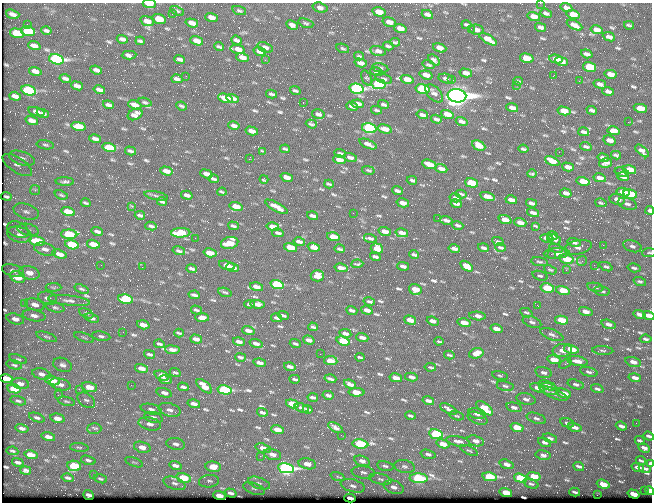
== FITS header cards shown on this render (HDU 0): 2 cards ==
NAXIS1  =                  650 / Width of table row in bytes
NAXIS2  =                  500 / Number of rows in table

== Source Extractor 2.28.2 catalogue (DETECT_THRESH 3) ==
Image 650 x 500 px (HDU 0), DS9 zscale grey, 1 PNG px = 1 image px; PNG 654 x 504 px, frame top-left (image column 1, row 500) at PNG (2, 3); each listed source drawn as its Kron ellipse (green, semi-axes under 4 px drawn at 4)
Background 359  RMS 1.4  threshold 4.31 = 3 sigma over >= 5 px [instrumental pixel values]
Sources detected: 691; of the 691, the 500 brightest by FLUX_AUTO listed and drawn (191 fainter detections omitted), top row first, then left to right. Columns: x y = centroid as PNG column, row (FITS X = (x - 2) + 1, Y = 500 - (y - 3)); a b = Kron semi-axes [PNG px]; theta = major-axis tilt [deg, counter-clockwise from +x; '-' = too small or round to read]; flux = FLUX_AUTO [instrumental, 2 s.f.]
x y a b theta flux
540 3 2 2 - 380
149 4 6 3 -5 2000
320 8 7 5 -17 380
566 8 6 4 -18 370
177 11 7 4 -24 160
239 11 7 4 -18 190
379 12 7 4 -15 1300
546 13 6 3 -21 230
13 14 7 3 -18 340
172 14 2 2 - 440
427 14 6 4 -27 320
573 14 7 4 -14 1400
534 16 6 4 -15 760
211 17 6 4 -19 590
159 19 7 4 -17 2600
147 21 7 4 -18 900
389 22 7 4 -18 610
192 23 6 4 -16 660
306 23 8 4 -19 160
27 24 2 2 - 130
292 25 6 4 -26 440
466 25 5 3 - 170
575 25 8 4 -27 530
629 25 5 3 - 160
541 27 6 3 -15 250
400 29 6 4 -18 850
471 29 2 2 - 160
476 30 7 5 -13 490
597 30 6 4 -15 630
28 31 7 5 -14 4700
46 31 5 3 - 180
17 33 7 4 -16 3400
609 37 6 4 -23 340
122 39 6 3 -18 270
488 39 10 4 -31 1000
236 40 5 3 - 220
140 41 5 3 - 180
197 41 6 4 -18 810
395 42 5 3 - 160
34 46 6 4 -19 470
388 46 5 3 - 170
219 47 5 3 - 160
265 47 8 5 -21 360
343 48 6 3 -24 130
440 48 7 4 -20 830
238 49 7 4 -11 950
260 51 6 4 -16 790
378 51 8 5 -12 380
587 54 6 3 -18 280
129 55 7 4 2 330
359 56 5 3 - 130
243 57 6 4 -17 730
527 58 7 4 -14 2900
56 59 8 5 -14 27000
180 59 5 3 - 270
556 59 7 4 -11 560
265 60 2 2 - 230
434 60 7 3 -41 250
562 61 6 3 -12 420
361 63 6 4 -14 510
428 65 6 3 -19 170
590 67 7 4 -14 4700
380 68 8 4 -12 190
96 70 6 3 -20 310
35 71 6 4 -15 510
376 72 6 3 -16 160
466 73 6 4 -13 620
610 74 6 4 -12 790
426 75 6 4 -17 670
186 76 2 2 - 230
553 76 3 2 - 130
65 78 6 3 -15 250
367 78 8 5 -64 160
446 78 7 4 -14 290
177 79 6 3 -15 280
384 79 8 4 -19 210
407 79 6 4 -15 1200
451 80 2 2 - 1000
518 81 5 2 - 130
579 81 2 2 - 160
378 84 7 5 -8 9300
600 84 6 4 -14 340
516 85 2 2 - 290
77 86 6 4 -20 430
357 89 7 5 -13 23000
423 89 7 4 -15 11000
28 90 7 5 -15 13000
99 90 6 3 -15 340
295 91 5 3 - 160
608 91 6 3 -16 330
434 93 11 6 -46 400
271 94 5 3 - 170
15 96 6 3 -19 440
457 96 9 6 -9 120000
226 98 8 4 -18 2000
233 98 6 3 -16 430
145 102 7 4 -19 140
303 103 3 2 - 570
358 104 6 4 -7 520
384 104 6 3 -16 240
108 105 6 3 -21 300
135 105 7 4 -20 650
181 106 5 2 - 140
352 106 6 3 -20 400
512 108 6 4 -17 510
640 108 7 4 -11 1800
377 110 5 3 - 150
592 110 5 3 - 200
564 111 6 4 -13 1400
36 112 8 4 -15 410
43 113 6 2 -23 210
135 114 8 5 26 510
318 114 6 5 - 300
447 114 6 4 -17 1400
422 115 6 3 -16 350
436 119 5 3 - 230
32 120 6 4 -18 650
462 121 6 3 -19 310
628 122 2 2 - 330
311 124 6 3 -19 180
79 126 7 4 -12 1900
234 126 6 3 -12 310
369 128 7 4 -14 21000
385 129 7 4 -14 740
252 131 6 4 -14 600
613 131 6 4 -14 1400
584 132 5 3 - 250
95 139 6 3 -13 320
610 140 6 4 -29 630
368 144 9 3 -23 520
45 145 9 4 -10 190
479 146 7 4 -26 1200
586 147 6 3 -17 170
109 148 7 4 -15 3500
285 149 5 2 - 140
523 149 5 3 - 140
130 151 5 3 - 190
642 151 8 4 -42 460
262 152 4 3 - 130
559 152 2 2 - 340
340 154 6 3 -18 280
616 155 5 3 - 150
350 157 7 4 -15 310
22 158 13 6 -18 530
603 158 6 3 -12 270
249 159 3 2 - 1300
339 160 6 4 -17 980
552 161 7 4 -27 1400
606 163 7 4 14 280
429 164 7 4 -19 1100
17 165 17 7 -33 640
568 167 6 3 -15 610
441 169 6 4 -19 570
368 170 6 3 -15 140
630 170 7 4 -13 1300
166 171 6 4 -15 690
622 172 7 4 -17 380
206 174 6 4 -19 430
532 174 4 2 - 130
287 177 6 4 -18 650
623 177 6 4 -16 380
600 178 6 4 -12 680
213 179 5 3 - 180
264 179 4 4 - 140
412 180 5 3 - 270
583 181 6 4 -14 2000
65 182 9 3 -1 220
472 183 7 4 -15 3500
329 184 5 2 - 140
35 190 5 5 - 210
397 191 5 3 - 210
222 192 4 2 - 130
623 192 6 4 -13 2300
566 193 6 3 -16 370
461 194 5 2 - 160
630 194 7 4 -12 2600
61 195 7 3 -19 130
187 195 6 3 -15 380
6 196 5 3 - 140
156 196 12 3 -12 150
488 196 8 4 -15 970
455 198 6 3 -15 290
617 199 8 5 -10 700
511 200 6 3 -15 570
162 202 5 3 - 150
86 203 5 2 - 140
403 203 6 4 -14 660
456 203 5 3 - 280
531 203 5 3 - 220
601 203 6 3 -15 130
627 204 10 5 -18 390
132 206 3 2 - 260
236 206 6 4 -16 1600
277 207 13 4 -29 750
650 210 4 4 - 500
26 212 13 7 -18 510
68 212 7 4 -15 2600
353 213 2 2 - 190
533 213 6 3 -17 340
140 215 5 3 - 190
312 216 5 3 - 290
438 218 2 2 - 150
446 220 6 3 -15 300
505 220 7 4 -18 1100
520 223 6 4 -18 590
458 225 6 3 -19 170
151 226 6 3 -8 210
233 226 5 3 - 180
536 226 4 2 - 140
273 227 6 4 -14 960
18 230 11 7 -25 460
28 230 11 6 -12 330
97 231 6 3 -16 270
385 231 6 4 -19 760
181 233 9 5 3 2900
278 233 6 3 -12 210
402 233 6 4 -14 630
69 234 8 5 -4 6800
20 235 13 7 -15 670
552 235 6 3 -13 280
333 237 6 4 -15 1800
195 238 2 2 - 280
370 238 6 3 -14 210
547 238 6 4 -8 650
554 239 7 4 -24 450
37 241 8 4 -11 3700
498 241 6 3 -25 230
299 242 6 3 -12 330
574 242 6 3 -14 290
230 243 9 6 14 1800
93 244 7 4 -16 1700
72 245 7 4 -15 4600
603 245 2 2 - 470
632 246 9 5 -18 300
291 247 6 4 -15 2100
314 247 6 4 -17 830
501 247 5 3 - 150
578 247 14 7 11 440
454 248 6 3 -12 340
483 248 5 3 - 220
556 248 7 4 -14 140
45 249 11 6 -16 520
339 249 5 3 - 170
377 249 6 5 - 1100
179 251 6 3 -16 190
210 253 7 4 -15 1400
557 253 13 5 3 590
649 253 7 3 4 130
60 254 7 4 -16 640
551 254 2 2 - 1100
414 255 5 3 - 160
375 257 5 3 - 190
566 259 7 4 -12 2400
582 261 5 5 - 170
539 262 9 4 -10 180
357 264 6 2 4 140
101 265 2 2 - 310
227 265 8 4 -16 820
594 265 2 2 - 150
403 266 6 3 -14 270
467 266 7 4 -34 790
142 267 2 2 - 210
606 267 7 4 -23 180
192 268 5 3 - 230
232 268 6 3 -17 490
341 268 6 3 -12 620
634 268 6 3 -15 200
550 270 6 4 -24 150
566 270 4 4 - 150
13 271 11 6 -16 480
29 273 10 6 -14 970
317 276 7 5 -1 790
540 276 8 4 -18 200
18 277 8 5 -20 2900
640 281 6 4 -18 170
277 284 7 4 -15 8500
53 287 8 4 -1 150
256 287 6 4 -15 660
596 287 8 4 -11 180
547 288 7 4 -14 4400
82 289 7 3 -20 130
415 290 6 5 - 1400
563 290 7 4 -14 2400
602 291 8 4 -11 190
225 292 7 3 -17 130
194 295 5 3 - 220
47 298 10 6 -13 370
126 299 7 4 -10 5200
69 301 21 5 -7 460
369 301 5 3 - 170
24 303 3 3 - 160
250 304 5 3 - 170
257 304 7 4 -6 450
35 305 10 6 -15 600
538 306 3 2 - 480
55 307 9 4 -13 210
196 310 5 3 - 170
352 310 6 3 -20 250
367 310 6 3 -18 540
586 312 7 4 -18 660
86 313 7 4 -27 170
526 313 6 4 -26 170
639 314 6 3 -15 460
34 315 11 5 -10 490
283 315 5 3 - 160
649 315 6 4 -19 810
477 316 8 3 -6 440
202 317 7 4 -3 470
92 318 7 4 -19 270
277 318 5 3 - 200
15 319 9 5 -14 540
410 320 6 3 -17 850
561 320 7 4 -15 3200
433 321 6 3 -22 470
532 322 9 5 -19 320
464 323 6 4 -16 1100
608 324 7 4 -16 460
143 325 6 4 -17 800
313 327 5 3 - 170
496 329 6 3 -17 590
248 331 6 3 -16 500
123 332 2 2 - 400
179 333 5 2 - 130
345 333 6 3 -9 380
552 335 12 5 -20 370
101 336 9 4 -10 230
47 337 11 3 -18 180
84 337 10 2 -18 150
362 338 6 3 -17 410
196 339 6 3 -16 420
646 339 6 3 -7 180
309 340 6 3 -17 380
343 341 7 4 -18 3800
439 341 5 2 - 140
239 342 6 3 -16 410
256 343 6 3 -16 420
159 344 5 3 - 170
295 344 5 2 - 140
571 349 7 4 -13 1700
172 350 7 4 -6 460
562 350 10 6 6 860
603 350 10 3 -4 170
476 353 7 5 16 870
149 354 5 3 - 170
320 354 2 2 - 140
449 355 5 2 - 130
240 357 5 3 - 180
360 357 5 2 - 130
18 359 9 4 -17 170
554 360 7 4 -15 1600
331 361 7 4 -8 1500
577 361 10 5 -10 770
633 362 8 4 -16 620
260 363 6 3 -18 430
565 364 7 4 32 160
14 365 8 4 -14 190
63 365 10 6 -22 430
290 367 6 3 -15 400
430 367 6 2 -10 130
142 368 7 4 -17 750
175 372 5 3 - 150
543 372 8 5 -15 330
589 372 9 4 -15 250
41 374 9 5 -15 440
162 376 7 4 -23 620
500 376 8 4 -12 150
411 377 6 3 -12 320
396 378 6 4 -11 1000
635 378 6 3 -16 550
6 379 6 4 -14 2900
295 379 5 2 - 170
330 379 6 3 -17 250
52 380 8 4 -15 1600
165 380 6 3 -7 390
20 384 9 5 -12 590
60 384 10 5 -14 510
350 384 6 3 -21 480
576 384 8 4 -16 270
131 385 3 2 - 190
547 385 9 4 -17 370
204 386 9 4 -41 1200
505 386 8 5 -11 230
89 387 8 5 -14 1500
183 387 5 3 - 220
538 388 8 4 -15 610
14 389 7 4 -13 1900
79 389 3 2 - 170
549 389 10 5 -18 450
597 389 6 3 -20 190
224 390 7 4 -13 11000
356 392 8 4 -2 1500
164 393 8 4 -16 380
554 393 14 4 -23 410
564 393 7 4 -18 1200
58 395 2 2 - 250
328 395 5 3 - 240
313 397 5 3 - 210
526 399 10 5 -13 380
86 400 10 6 -37 290
18 401 8 4 -15 200
66 401 9 4 -14 170
428 401 6 3 -15 330
194 404 6 3 -15 460
292 404 6 4 -16 2900
514 407 8 4 -13 390
302 408 7 3 -17 250
485 408 10 4 -37 2800
151 409 10 5 -13 360
308 409 5 2 - 150
448 409 9 3 -28 360
169 410 11 6 -16 530
262 412 5 3 - 200
477 414 9 5 -13 420
410 416 5 2 - 140
457 416 7 3 -15 130
153 417 9 5 -15 340
37 418 8 4 -19 250
57 418 7 4 -12 770
478 418 10 5 -21 300
536 418 10 5 -18 300
567 423 7 4 -14 190
636 423 2 2 - 170
150 424 11 6 -13 550
621 426 6 3 -20 320
517 427 7 4 -15 2000
575 427 7 4 -15 450
22 428 7 4 -13 300
336 428 8 4 -30 410
94 429 7 5 2 330
277 430 6 4 -16 1200
436 434 7 5 -10 6200
341 435 3 2 - 130
649 436 5 3 - 270
48 437 7 4 -14 680
550 438 7 4 -19 330
640 440 5 3 - 160
458 441 12 5 -11 510
476 441 8 5 -15 520
544 442 7 4 -20 260
176 444 9 6 -12 400
360 444 8 4 -8 8600
443 444 7 4 -17 1400
79 447 9 3 -6 150
142 447 8 5 -16 900
263 448 8 4 -16 880
644 448 6 4 -29 460
12 451 6 3 -11 150
469 451 9 4 -23 170
273 454 9 5 -16 720
428 454 8 4 -15 300
31 455 7 4 -13 1400
543 455 7 4 -12 380
260 456 2 2 - 660
88 460 7 4 -15 220
362 461 8 5 -16 480
641 461 5 3 - 140
18 462 6 3 -13 300
134 462 9 3 -20 130
307 464 9 5 -13 960
507 464 7 4 -17 580
650 464 4 3 - 670
74 466 7 5 -11 4300
176 466 6 4 -16 610
385 466 8 4 -10 240
404 466 10 6 -11 310
579 466 5 3 - 220
213 467 8 5 -9 1400
638 467 6 3 -16 460
286 468 8 5 -10 33000
645 468 6 3 -18 250
26 470 5 4 - 250
363 472 11 6 -7 350
93 474 2 2 - 280
337 476 7 4 -19 210
534 476 7 4 -13 1700
490 477 7 4 -12 5500
68 478 6 3 -15 210
184 478 7 4 -17 3500
419 478 9 5 -1 13000
521 478 7 4 -15 7800
100 479 7 3 -20 150
380 479 11 5 -13 360
209 481 10 6 8 360
174 483 11 6 -19 440
259 483 11 5 -18 400
531 484 8 4 -21 180
603 484 6 4 -17 1900
353 486 12 6 -15 530
394 487 10 6 -18 590
254 489 11 5 -21 350
644 491 2 2 - 1600
649 491 4 3 - 2300
575 492 5 2 - 160
231 493 6 3 -17 350
506 493 6 4 -15 1800
633 494 6 3 -17 1300
88 495 5 4 - 310
597 495 2 2 - 290
219 496 6 4 -15 1400
350 498 6 3 -15 640
At the frame edge (FLAGS 8, measured only in part): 8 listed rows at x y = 540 3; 149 4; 650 210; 649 253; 649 315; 649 436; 650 464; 649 491
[191 fainter detections neither listed nor drawn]